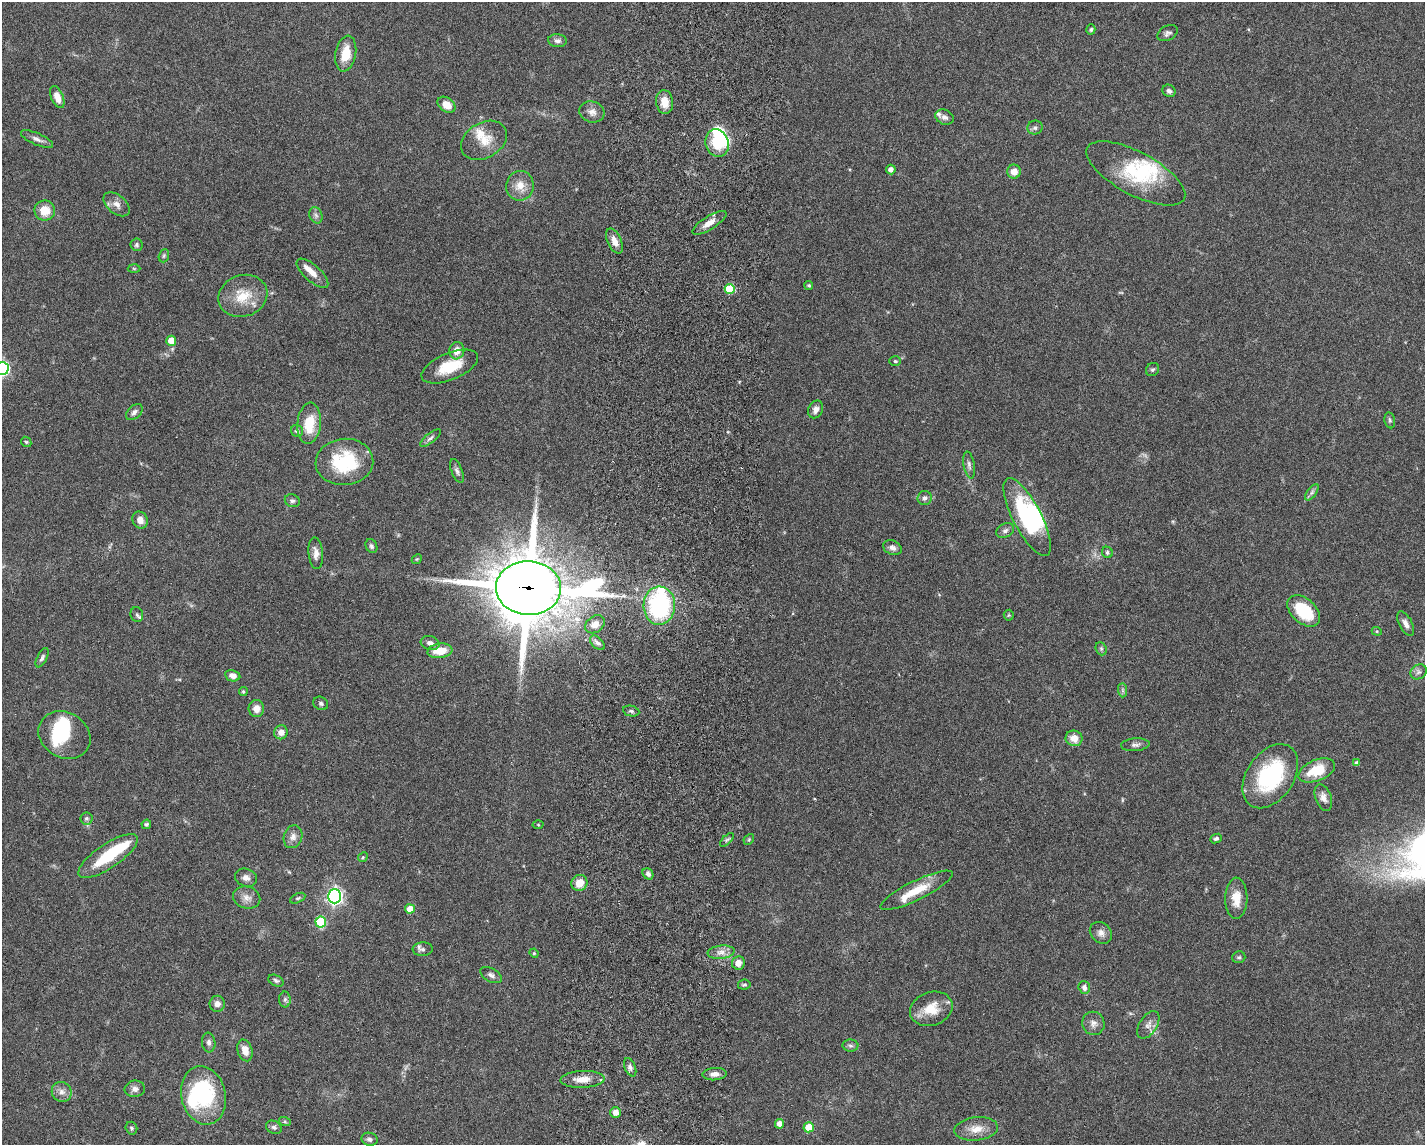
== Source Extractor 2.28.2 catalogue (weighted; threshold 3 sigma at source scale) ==
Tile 5 of 3 x 4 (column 2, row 2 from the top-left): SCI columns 1701-3123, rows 2297-3439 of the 4712 x 4595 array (HDU 1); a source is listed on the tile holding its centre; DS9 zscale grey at full resolution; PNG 1427 x 1147 px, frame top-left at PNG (2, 2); each listed source drawn as its Kron ellipse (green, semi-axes under 4 px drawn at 4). Shown black and unused: <1% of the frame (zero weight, under 3 of 6 exposures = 3% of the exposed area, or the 3 px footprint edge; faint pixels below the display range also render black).
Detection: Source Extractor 2.28.2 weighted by HDU 2 'WHT'; one run over the whole footprint, this tile lists its part. Background 0.0588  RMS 0.0038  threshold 0.0154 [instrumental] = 3 sigma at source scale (4.09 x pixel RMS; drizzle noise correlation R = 1.36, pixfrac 0.8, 0.05/0.05 arcsec/px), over >= 5 px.
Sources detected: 151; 2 too faint to see at this stretch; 6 inside a brighter object's white glare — neither listed nor drawn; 7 inside a brighter listed object's ellipse — not listed separately; the other 136 listed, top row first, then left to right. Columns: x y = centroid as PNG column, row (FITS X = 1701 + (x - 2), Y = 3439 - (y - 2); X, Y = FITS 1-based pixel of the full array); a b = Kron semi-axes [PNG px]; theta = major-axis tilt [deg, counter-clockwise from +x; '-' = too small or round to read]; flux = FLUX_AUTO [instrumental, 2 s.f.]
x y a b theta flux
1091 29 5 4 - 0.59
1168 33 11 7 28 1.2
557 41 9 6 -5 1.4
346 54 18 10 80 6.9
1169 91 7 6 - 0.97
57 97 12 6 -68 3.2
665 102 12 8 -82 4.1
447 105 10 7 -36 3.8
592 112 13 10 -17 2.3
944 117 9 7 -24 1.4
1035 128 7 7 - 1
37 139 17 6 -23 1.7
484 140 24 17 31 6.8
717 143 14 11 -73 8.2
891 169 5 5 - 1.8
1014 172 7 7 - 3
1136 173 55 21 -28 21
520 186 15 14 - 4.6
117 204 15 9 -39 2.3
45 211 10 10 - 5.7
316 215 8 6 -68 1.1
709 223 19 6 31 3.4
614 241 13 7 -65 2.7
136 245 6 6 - 0.71
164 256 7 5 70 0.56
134 268 6 4 -2 0.43
312 273 20 8 -42 3.5
809 286 4 4 - 0.55
730 289 5 5 - 14
243 296 25 20 19 9.3
171 341 5 5 - 4.9
457 351 8 7 - 3.4
895 361 6 5 - 0.51
450 367 30 13 23 10
2 368 6 6 - 68
1153 369 7 6 - 0.76
816 409 9 7 65 1.8
134 412 10 6 43 1.2
1390 420 8 5 -79 0.68
309 423 20 11 85 9.3
297 431 6 6 - 1.1
430 438 12 4 38 1
26 442 6 4 -43 0.5
344 462 29 23 5 21
969 465 13 5 -81 1.2
457 471 12 5 -69 1.1
1312 492 9 4 55 0.95
925 498 7 7 - 1.1
292 501 7 6 - 0.87
1027 517 43 14 -63 34
140 520 9 7 -65 2.4
1005 531 9 6 27 1.2
371 546 7 5 -66 0.88
892 548 10 7 -25 1.5
1107 552 6 5 - 0.72
316 553 16 7 -84 2.2
417 559 6 4 43 0.44
528 588 32 26 -1 2400
659 606 19 15 87 43
1304 611 19 12 -42 16
137 615 7 6 - 0.88
1009 615 5 5 - 0.49
595 624 11 8 36 2.5
1406 624 13 6 -63 2
1377 631 5 4 - 0.46
430 643 9 7 -19 1.7
597 643 9 5 -44 1.1
1101 649 7 5 -70 0.64
440 651 12 7 7 6.9
42 658 11 5 62 0.89
1418 672 8 7 - 1.1
233 676 8 5 -11 2.2
1123 690 7 4 -89 0.77
243 692 4 4 - 0.53
321 703 8 6 -31 0.81
256 709 8 8 - 2.8
631 711 8 5 -11 0.78
281 732 7 6 - 2.3
64 735 27 22 -31 22
1074 738 8 7 - 3.9
1135 745 14 6 4 1.3
1357 763 4 4 - 1.2
1317 770 19 10 22 10
1270 776 35 23 55 33
1323 798 14 8 -70 2.3
86 818 6 6 - 0.74
146 824 5 4 - 0.71
538 825 5 3 - 0.29
293 837 12 9 72 2.2
749 839 6 4 47 0.47
1216 839 6 4 23 0.8
727 840 9 3 44 0.66
108 856 35 12 34 15
363 857 5 4 - 0.45
648 874 6 5 - 1
246 878 11 9 -20 1.8
579 883 8 7 - 4.4
917 890 40 9 26 8.7
334 896 7 6 - 110
247 897 14 11 -14 2.6
298 898 8 4 26 0.62
1236 898 20 11 89 5.6
410 909 5 4 - 4.5
321 922 6 5 - 19
1101 933 12 10 -42 2
423 949 10 6 3 1.2
721 952 13 6 6 2.2
534 953 4 4 - 0.37
1239 957 6 6 - 0.72
738 963 7 6 - 2.6
491 975 12 6 -29 1.3
276 981 8 5 -27 0.8
744 985 6 5 - 0.68
1084 987 6 5 - 1.5
285 999 8 6 89 0.91
217 1004 8 7 - 1.7
931 1009 22 16 20 7.6
1093 1023 12 11 - 2.1
1148 1025 15 8 57 2.3
209 1043 10 6 -83 1.3
850 1046 8 6 -3 0.91
245 1050 11 7 -73 3.4
630 1067 9 5 -69 1.2
715 1074 12 6 4 2.1
582 1079 22 8 2 4.3
135 1089 10 8 8 1.7
62 1092 10 9 - 2
203 1095 29 22 -77 31
615 1112 5 5 - 2.4
285 1122 6 4 -19 0.5
780 1124 5 4 - 3
274 1127 8 6 -27 0.92
809 1127 5 5 - 6.3
131 1128 6 6 - 0.66
976 1129 22 11 6 4.6
369 1139 8 6 -16 1.1
Overlapping masked pixels (flux is a lower limit): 1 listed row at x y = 528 588
Isophote crosses this tile's border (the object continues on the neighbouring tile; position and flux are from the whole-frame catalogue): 1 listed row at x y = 2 368